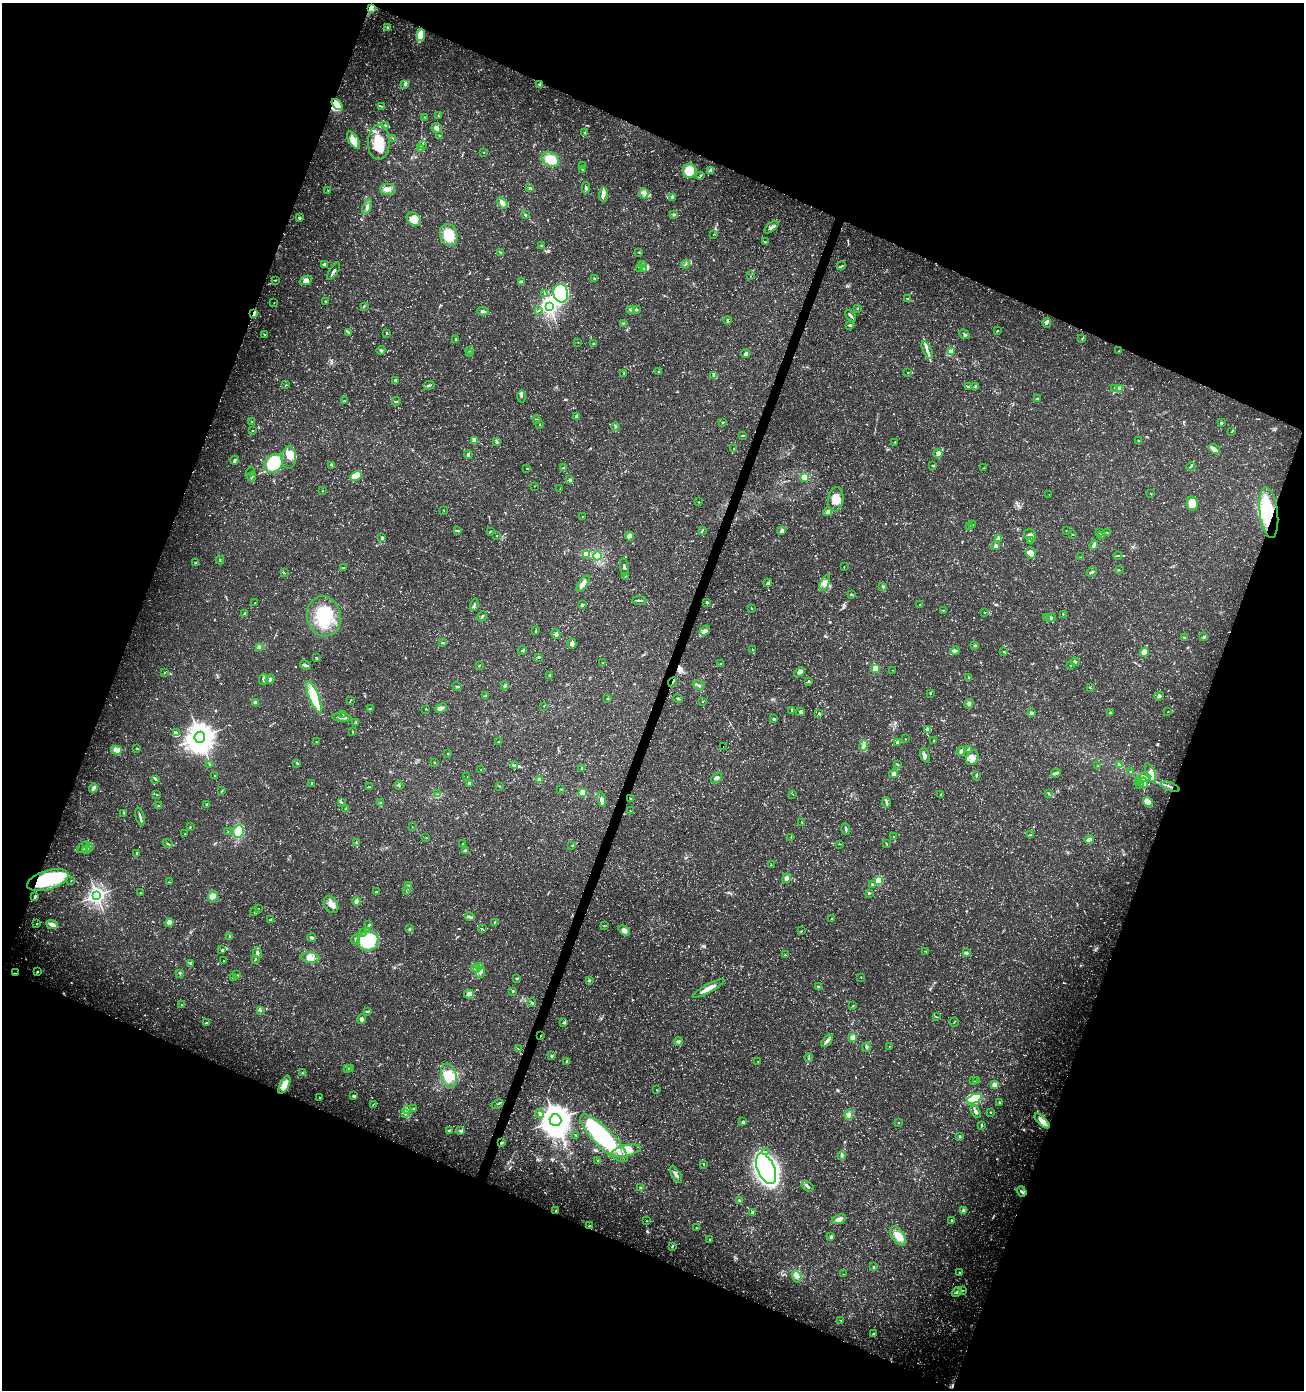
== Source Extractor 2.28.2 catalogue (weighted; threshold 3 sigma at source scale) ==
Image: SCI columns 211-5417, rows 12-5563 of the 5693 x 5563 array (HDU 1 of 3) = the unmasked area's bounding box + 8 px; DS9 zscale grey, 4 x 4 block average (1 PNG px = mean of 4 x 4 image px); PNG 1306 x 1392 px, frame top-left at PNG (2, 3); each listed source drawn as its Kron ellipse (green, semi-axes under 4 px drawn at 4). Shown black and unused: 42% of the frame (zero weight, under 3 of 5 exposures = <1% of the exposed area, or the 3 px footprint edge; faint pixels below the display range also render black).
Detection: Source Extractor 2.28.2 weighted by HDU 2 'WHT'. Background 0.0285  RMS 0.0028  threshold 0.0124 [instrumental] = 3 sigma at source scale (4.5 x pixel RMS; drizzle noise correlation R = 1.50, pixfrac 1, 0.0396/0.0396 arcsec/px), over >= 5 px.
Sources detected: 902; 19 too faint to see at this stretch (4 x 4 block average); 5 inside a brighter object's white glare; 11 cosmic-ray / hot-pixel residue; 2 long thin detections or spike segments (spike, bleed or trail) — neither listed nor drawn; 22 coinciding with a brighter row at this scale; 72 inside a brighter listed object's ellipse — not listed separately; of the other 771, all 500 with FLUX_AUTO >= 0.824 (the completeness limit of this list) listed and drawn (271 fainter detections not listed), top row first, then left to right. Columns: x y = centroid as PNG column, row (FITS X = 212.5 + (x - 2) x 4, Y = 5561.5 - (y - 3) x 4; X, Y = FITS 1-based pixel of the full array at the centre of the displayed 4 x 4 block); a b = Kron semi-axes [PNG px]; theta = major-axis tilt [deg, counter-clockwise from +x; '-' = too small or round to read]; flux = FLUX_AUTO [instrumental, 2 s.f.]
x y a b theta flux
372 9 4 2 - 1.1
388 28 2 2 - 2.7
421 35 6 3 84 45
404 84 2 2 - 1.5
540 84 3 2 - 2.4
337 105 7 3 -46 20
381 106 3 2 - 1.2
438 116 3 2 - 1.7
424 117 2 2 - 0.96
386 125 3 2 - 2.5
437 128 5 5 - 5.4
585 133 2 2 - 2.2
440 136 3 2 - 1.3
393 138 4 2 - 1
353 140 10 5 -59 18
379 142 17 11 89 59
422 145 3 2 - 1.9
420 148 2 2 - 0.95
484 152 3 2 - 0.89
550 160 9 6 -32 41
582 166 4 3 - 2.8
583 169 4 3 - 2.8
711 170 2 2 - 35
689 171 7 7 - 40
701 175 4 2 - 2
530 188 3 2 - 2.1
586 188 6 3 87 3.5
388 189 7 5 1 9
328 191 2 2 - 1
644 193 5 3 - 4.3
603 195 7 3 84 6.4
672 197 3 2 - 1.7
502 203 6 3 -53 14
367 207 8 3 71 6.4
674 214 2 2 - 12
525 215 2 2 - 2.7
299 218 2 2 - 10
414 219 8 5 -41 14
771 227 8 3 39 5.4
713 234 2 2 - 0.86
449 235 11 8 -75 41
765 242 4 2 - 1.7
542 246 2 2 - 1.2
639 252 3 2 - 1.1
501 253 3 2 - 0.85
324 264 3 2 - 2.7
685 264 4 2 - 1.9
642 265 4 2 - 2.8
841 266 4 2 - 1.3
644 268 3 3 - 3.5
640 269 2 2 - 1.6
334 271 10 2 57 5.4
750 276 2 2 - 0.9
594 279 2 2 - 11
275 280 2 2 - 1.6
306 280 6 4 22 10
521 282 2 2 - 25
561 293 9 7 -78 160
544 294 2 2 - 0.83
907 298 3 2 - 1.2
326 301 2 2 - 5.2
274 303 2 2 - 0.97
364 306 4 2 - 2.1
549 306 3 3 - 960
857 308 2 2 - 1.6
631 309 3 3 - 3.3
637 309 2 2 - 1.5
483 311 5 3 - 6.4
538 311 3 2 - 1.1
254 313 4 2 - 3.3
850 316 7 2 -48 4.8
727 320 4 2 - 2.9
623 323 2 2 - 1.7
1047 323 5 3 - 3.4
850 325 3 3 - 3.4
997 331 3 2 - 1.2
348 332 3 2 - 2.8
386 333 3 2 - 1.6
265 334 3 2 - 1.9
964 334 5 2 - 2.2
1082 338 3 2 - 1.2
456 339 3 2 - 1.5
578 342 2 2 - 0.97
594 344 2 2 - 1.3
381 350 4 2 - 2.5
470 350 3 2 - 1.1
927 350 10 3 -64 7.9
951 351 4 3 - 3.4
1119 351 3 2 - 1.1
470 353 2 2 - 1
746 354 4 3 - 4.5
659 372 2 2 - 7.1
624 373 3 2 - 0.92
908 373 2 2 - 1.5
714 375 4 3 - 3.4
396 381 3 3 - 4.3
286 385 3 2 - 1.2
429 385 5 2 - 2.9
976 386 2 2 - 11
968 387 4 2 - 2.5
1115 388 2 2 - 0.96
1119 388 2 2 - 13
522 396 6 2 -88 3.3
1038 398 2 2 - 2
344 401 3 2 - 1.5
396 401 4 2 - 2
577 416 3 2 - 5.9
536 419 3 2 - 1.8
252 422 3 2 - 1.3
723 422 3 2 - 1.6
1221 423 3 2 - 2.5
540 424 2 2 - 1.3
615 426 3 3 - 2.1
253 431 2 2 - 1.4
1231 432 2 2 - 0.85
742 436 3 2 - 1.9
474 440 2 2 - 47
1138 440 3 2 - 1.5
496 442 3 3 - 2.6
895 442 3 2 - 1.3
734 448 2 2 - 1.7
1215 449 6 4 -36 7.5
938 453 4 3 - 8.7
468 455 4 3 - 3.2
289 458 11 7 87 13
235 460 4 3 - 4.2
274 463 10 8 39 110
331 465 4 2 - 2.4
933 465 4 2 - 1.7
1191 467 4 2 - 1.7
527 468 2 2 - 1.3
564 468 4 2 - 4.5
984 468 2 2 - 0.88
250 472 4 2 - 2
356 476 6 4 25 31
252 477 4 2 - 1.5
804 477 2 2 - 82
570 480 3 2 - 4.2
534 486 2 2 - 1.3
560 488 3 2 - 0.98
323 491 2 2 - 0.89
1049 494 2 2 - 0.85
1151 494 2 2 - 0.95
836 499 12 7 84 25
699 502 2 2 - 1.1
1192 503 7 5 -80 25
444 510 3 2 - 1.2
828 512 4 3 - 3.4
1269 513 25 9 -83 100
582 516 2 2 - 0.85
972 525 3 2 - 3.3
970 527 3 2 - 1.2
457 530 4 2 - 2.3
702 530 3 2 - 1.5
782 531 2 2 - 23
1066 531 2 2 - 1.5
490 532 3 2 - 1.5
1100 532 2 2 - 0.96
1107 533 3 2 - 1.3
1073 534 2 2 - 1.3
497 535 2 2 - 1.3
1030 535 6 5 - 8.4
630 536 4 3 - 9.2
1102 536 2 2 - 0.83
382 538 4 3 - 3.4
999 538 4 3 - 3.2
1031 541 3 3 - 2.9
1094 545 4 2 - 8.2
996 546 2 2 - 21
1031 553 6 4 -70 12
587 554 3 2 - 33
597 556 4 4 - 28
1118 556 4 2 - 1.9
1081 557 3 2 - 1.6
220 560 4 2 - 1.3
195 563 3 2 - 1.3
624 567 8 2 -82 3.1
844 567 2 2 - 1.1
343 568 4 2 - 2.1
1119 570 2 2 - 0.87
1092 572 5 2 - 3.1
284 573 3 2 - 0.99
625 577 3 2 - 1
768 583 4 2 - 3.1
825 583 8 3 66 7.8
583 584 9 4 55 12
883 586 4 3 - 3.7
851 594 2 2 - 3.4
639 600 7 2 0 3.1
707 602 2 2 - 11
255 603 2 2 - 2.1
920 604 2 2 - 3.8
474 605 6 3 74 3.9
582 605 2 2 - 14
752 608 3 2 - 1.2
943 610 3 2 - 1.3
984 612 2 2 - 1.3
245 613 3 2 - 3
1063 614 2 2 - 1
324 616 20 17 -76 78
482 616 5 2 - 2.2
1047 618 3 2 - 2.1
1051 618 4 3 - 3.6
705 630 6 4 38 10
536 631 4 2 - 1.7
556 634 5 4 - 3.9
1204 637 4 3 - 2.8
1185 638 3 2 - 3
443 643 3 2 - 2.5
572 644 5 4 - 7
975 645 3 2 - 4.4
259 647 2 2 - 37
522 650 4 2 - 1.8
753 650 2 2 - 1.1
955 651 4 3 - 3.3
1004 652 3 2 - 1.6
1144 652 4 3 - 18
539 657 3 2 - 2.2
316 658 2 2 - 3.2
1075 662 5 3 - 3.3
603 663 2 2 - 1.7
721 664 3 2 - 1.3
305 665 6 3 -30 4.6
479 665 3 2 - 1.4
1070 665 2 2 - 1.1
876 668 2 2 - 84
893 670 3 2 - 0.87
799 672 6 4 42 7.5
165 673 3 2 - 1.3
549 675 3 2 - 1.2
969 678 3 2 - 0.84
263 679 5 3 - 4
270 679 5 2 - 4.3
809 681 2 2 - 8.5
673 682 5 2 - 1.9
698 685 6 2 -16 3.3
457 686 4 2 - 2.3
505 686 2 2 - 16
1090 688 3 2 - 1.5
930 693 2 2 - 1.3
485 696 3 2 - 2.6
1159 696 5 4 - 4
314 697 17 5 -69 71
608 698 3 2 - 1.5
678 699 5 2 - 2.4
351 700 3 2 - 1.2
703 701 2 2 - 1.1
255 703 2 2 - 31
969 704 5 4 - 4.4
544 706 2 2 - 0.89
371 708 3 2 - 0.92
441 708 6 3 23 8.3
426 709 3 2 - 1
792 710 4 3 - 2.3
800 712 4 3 - 3
1168 712 2 2 - 0.99
1031 713 2 2 - 22
1110 713 2 2 - 2.2
343 714 2 2 - 0.86
819 714 3 2 - 1.8
342 718 10 2 -4 5.9
774 719 2 2 - 14
356 722 3 2 - 1.8
928 729 3 3 - 2.7
352 732 3 2 - 1.4
176 733 4 3 - 4
200 737 5 5 - 2200
905 739 2 2 - 2.9
934 741 2 2 - 1.2
316 742 3 2 - 1.2
499 742 3 2 - 1.7
897 743 3 2 - 3.8
723 746 2 2 - 3.8
864 746 5 3 - 4.9
137 748 3 2 - 2.2
117 750 5 3 - 18
969 750 4 3 - 5.8
961 751 4 4 - 3.6
448 754 2 2 - 1.3
925 755 7 3 -71 4.8
972 758 8 6 58 10
434 762 2 2 - 0.9
297 763 3 2 - 1.5
897 764 3 2 - 1.3
210 765 4 2 - 1.6
515 765 3 3 - 2.1
1119 765 4 2 - 2.6
1098 766 3 2 - 1.3
581 768 2 2 - 1.6
480 770 2 2 - 1
1131 772 3 2 - 1.7
1056 773 5 3 - 4.1
1151 773 10 4 -68 25
894 774 4 4 - 6.8
976 775 4 2 - 2.6
215 776 2 2 - 1.8
467 776 2 2 - 1
1144 777 6 4 5 8.1
716 778 6 3 42 6.5
155 779 4 3 - 2.3
539 780 3 2 - 10
1138 782 2 2 - 0.82
312 783 3 2 - 1.8
469 783 2 2 - 5.7
1144 783 5 4 - 6.5
399 785 5 2 - 2.3
1140 785 3 2 - 1.5
499 786 3 2 - 1.3
369 787 2 2 - 1.9
1170 787 10 2 -21 4.8
93 788 4 2 - 8.4
561 789 2 2 - 1.4
222 791 2 2 - 1.2
583 793 2 2 - 85
1048 793 3 2 - 1.1
438 794 2 2 - 0.82
793 794 2 2 - 1.1
157 795 2 2 - 1.3
941 795 2 2 - 1.2
631 799 2 2 - 1.1
602 800 7 4 -77 7.2
341 802 3 2 - 1.5
886 802 5 2 - 3.9
1148 802 5 4 - 36
381 803 3 2 - 1.8
207 804 3 2 - 1.4
158 806 2 2 - 2.9
346 809 3 2 - 3.6
630 811 2 2 - 1.4
124 813 3 2 - 1.3
140 817 9 2 -75 4.4
802 822 3 2 - 0.99
190 827 2 2 - 1.2
412 827 2 2 - 0.86
846 829 6 2 -86 3.1
228 831 2 2 - 0.87
239 831 6 5 - 46
184 834 3 2 - 1.1
1030 835 3 2 - 2.2
791 837 3 2 - 0.98
894 837 3 2 - 1.4
426 838 2 2 - 1
1089 840 4 3 - 8.9
356 842 4 2 - 1.1
168 844 5 2 - 2.1
462 844 2 2 - 0.98
840 844 2 2 - 1
886 844 3 2 - 1.7
572 846 2 2 - 1
83 847 7 3 41 5.6
89 847 3 2 - 1.8
87 849 3 2 - 2.6
465 850 2 2 - 11
137 853 2 2 - 4.4
771 865 2 2 - 0.95
786 878 4 3 - 8
48 880 21 9 17 150
71 881 2 2 - 0.88
879 881 2 2 - 100
170 882 3 2 - 1.3
408 885 3 2 - 2
872 885 2 2 - 1.4
406 891 3 2 - 0.9
376 892 2 2 - 2
140 893 2 2 - 1.6
869 893 2 2 - 7.1
97 895 3 3 - 880
213 896 5 5 - 22
35 897 3 2 - 2.3
356 901 5 4 - 6.9
331 905 9 6 -59 12
258 909 2 2 - 0.99
254 912 3 2 - 1.8
470 917 5 2 - 3.5
832 918 2 2 - 1.8
271 919 3 2 - 4.4
494 922 3 2 - 1
169 923 4 2 - 3.3
37 924 2 2 - 1.7
52 924 6 4 -22 11
369 925 2 2 - 3
604 926 3 2 - 0.88
410 929 2 2 - 2.6
482 929 4 2 - 1.1
624 930 6 4 -36 8.3
801 931 3 2 - 1.2
363 932 2 2 - 1
230 936 3 2 - 1.4
312 938 4 2 - 3.6
355 940 4 2 - 1.7
368 941 10 10 - 120
222 950 4 2 - 1.2
926 951 3 2 - 1
257 952 5 2 - 5
967 953 4 3 - 2.6
785 955 2 2 - 4.7
310 957 9 5 -7 11
255 960 4 2 - 1.2
224 961 2 2 - 0.92
191 963 2 2 - 4.2
480 966 3 2 - 1.7
476 968 4 3 - 3.3
37 972 3 2 - 1.7
481 972 6 3 68 5.2
15 973 3 2 - 1.5
180 973 3 2 - 1.8
237 975 4 2 - 1.6
233 977 2 2 - 1.6
861 977 2 2 - 0.92
516 978 3 2 - 1.3
589 980 4 2 - 1.7
818 987 2 2 - 14
708 988 18 3 28 19
513 991 2 2 - 2.3
469 994 5 4 - 15
532 1003 4 2 - 2.1
182 1005 2 2 - 1.2
853 1005 2 2 - 1.1
261 1011 2 2 - 1
367 1011 3 2 - 2
936 1017 3 2 - 1.2
362 1019 5 3 - 4.8
954 1022 5 2 - 1.3
206 1023 3 2 - 1.8
564 1023 2 2 - 6.3
541 1036 2 2 - 0.9
853 1037 4 3 - 11
678 1041 4 3 - 3
827 1041 7 3 49 5.2
889 1046 2 2 - 0.9
866 1047 5 2 - 3.2
518 1049 2 2 - 1.2
551 1056 3 2 - 2.5
809 1058 4 2 - 2.6
567 1061 2 2 - 14
758 1062 2 2 - 1
348 1069 3 2 - 3
350 1069 3 2 - 0.94
302 1073 2 2 - 1
449 1076 12 7 -71 29
974 1081 3 2 - 0.83
976 1081 3 2 - 1.1
284 1085 10 4 62 29
995 1085 2 2 - 59
657 1090 2 2 - 0.92
354 1096 3 2 - 3.2
320 1098 2 2 - 3.3
974 1099 8 4 22 79
999 1102 2 2 - 1.4
373 1104 3 2 - 1
497 1104 6 2 25 2.5
413 1108 2 2 - 0.98
407 1110 4 3 - 4.1
976 1112 7 3 -58 6.2
991 1112 2 2 - 1.3
405 1113 3 2 - 2.7
540 1114 4 3 - 7.2
849 1114 5 3 - 4.6
555 1120 6 6 - 2300
1042 1121 9 3 -45 20
743 1122 2 2 - 13
898 1123 2 2 - 4.6
981 1125 3 2 - 1.6
449 1130 2 2 - 1.2
461 1131 4 3 - 3
576 1135 2 2 - 1.1
959 1136 2 2 - 9.7
604 1138 32 9 -45 210
501 1143 3 2 - 2.2
626 1151 15 5 13 21
765 1151 2 2 - 1.4
842 1155 4 3 - 2.7
598 1161 3 2 - 1.2
704 1164 4 2 - 1.1
766 1169 16 8 -67 1000
676 1175 9 2 -59 6.3
808 1186 7 3 -33 4.6
641 1188 2 2 - 20
1022 1191 6 3 -53 3.9
739 1200 4 2 - 2.2
964 1210 2 2 - 7.2
556 1211 4 2 - 1.6
752 1212 3 2 - 3.2
839 1219 8 3 17 11
951 1220 3 2 - 1.5
647 1221 2 2 - 1
590 1226 3 2 - 2.3
696 1228 2 2 - 1.6
898 1236 11 6 -57 24
831 1237 2 2 - 12
710 1240 4 2 - 1.1
672 1246 4 2 - 1.7
874 1267 2 2 - 5.9
960 1272 2 2 - 0.88
844 1274 2 2 - 1.5
797 1276 6 4 -74 7.7
963 1290 3 2 - 0.86
957 1292 5 3 - 3.6
840 1320 2 2 - 0.83
873 1334 4 2 - 2.5
Overlapping masked pixels (flux is a lower limit): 8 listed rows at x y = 254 313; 1269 513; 673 682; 1170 787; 48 880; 15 973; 541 1036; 501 1143
Diffuse or blended objects may show on this block-average render without a row.